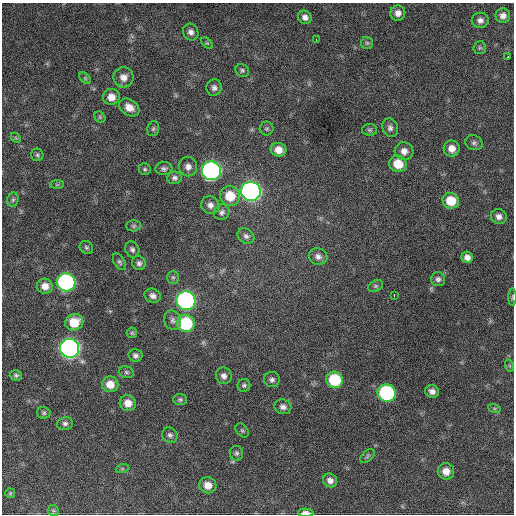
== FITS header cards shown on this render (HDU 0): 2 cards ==
NAXIS1  =                  512 / Axis length
NAXIS2  =                  512 / Axis length

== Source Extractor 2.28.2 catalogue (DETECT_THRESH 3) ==
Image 512 x 512 px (HDU 0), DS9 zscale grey, 1 PNG px = 1 image px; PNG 516 x 516 px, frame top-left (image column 1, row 512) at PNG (2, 3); each listed source drawn as its Kron ellipse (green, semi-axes under 4 px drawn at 4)
Background 652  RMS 26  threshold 76.5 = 3 sigma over >= 5 px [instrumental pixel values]
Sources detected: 91; all 91 listed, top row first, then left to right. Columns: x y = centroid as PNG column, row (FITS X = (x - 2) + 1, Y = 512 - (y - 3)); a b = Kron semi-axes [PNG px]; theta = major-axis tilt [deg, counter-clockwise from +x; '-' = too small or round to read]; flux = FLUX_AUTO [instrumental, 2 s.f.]
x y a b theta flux
398 13 7 7 - 10000
503 16 7 7 - 9600
305 17 7 6 - 8300
480 20 8 7 - 8300
191 32 8 7 - 7600
316 40 3 2 - 6400
207 43 7 4 -43 2400
367 43 6 6 - 3200
480 48 6 6 - 3200
508 57 3 2 - 5100
242 70 7 6 - 3600
123 77 10 10 - 13000
85 78 7 4 -45 2900
214 88 8 7 - 6600
111 97 8 8 - 16000
129 107 11 8 -33 16000
100 117 6 5 - 2400
390 128 9 7 -72 6600
153 129 7 5 74 3500
267 129 7 7 - 3600
369 130 7 6 - 3400
16 138 6 4 -44 2000
474 143 9 7 -25 4800
452 149 8 8 - 14000
278 150 8 7 - 15000
404 151 9 9 - 11000
37 155 6 6 - 3400
398 164 9 8 - 34000
188 167 10 9 - 9800
145 169 6 6 - 3100
164 169 8 6 4 5000
211 171 9 9 - 740000
174 178 7 6 - 5400
57 185 7 4 1 2600
251 191 10 9 - 780000
230 196 10 10 - 40000
13 200 7 5 68 3800
451 201 8 8 - 36000
210 205 9 9 - 8900
222 212 8 7 - 5400
499 216 8 7 - 8300
134 226 7 5 1 3200
246 236 9 7 -31 5700
86 247 7 6 - 3400
132 249 8 7 - 5300
318 257 9 8 - 8600
467 257 6 5 - 8700
119 262 9 5 -57 3900
139 263 7 6 - 5200
173 277 6 5 - 3100
438 279 7 7 - 5300
66 282 9 9 - 400000
45 286 8 7 - 14000
376 286 8 5 27 3400
394 295 3 2 - 4400
153 296 8 7 - 7700
512 297 9 3 90 2600
186 301 9 9 - 620000
173 320 10 8 -67 7100
74 322 9 8 - 37000
186 323 9 8 - 110000
132 333 5 5 - 2400
70 348 9 9 - 920000
135 356 7 6 - 5800
510 366 6 4 -71 2300
126 372 7 5 -17 3300
16 375 6 5 - 3600
224 376 8 7 - 7500
272 380 8 7 - 5800
335 380 8 8 - 81000
110 384 8 8 - 20000
244 385 6 6 - 3700
432 391 7 6 - 8500
387 393 9 8 - 230000
180 400 7 5 -2 3400
128 403 8 8 - 16000
283 407 8 7 - 7200
494 408 6 4 -19 2500
44 413 6 6 - 3500
65 423 8 6 9 5300
242 431 8 5 -49 3000
170 435 8 7 - 5400
236 453 7 6 - 3900
367 456 8 5 46 3300
122 469 6 4 19 2500
446 471 8 8 - 16000
330 480 7 6 - 8600
208 485 8 8 - 17000
10 493 5 5 - 2100
53 511 6 5 - 2600
306 513 8 4 -2 12000
At the frame edge (FLAGS 8, measured only in part): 2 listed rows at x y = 512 297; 306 513